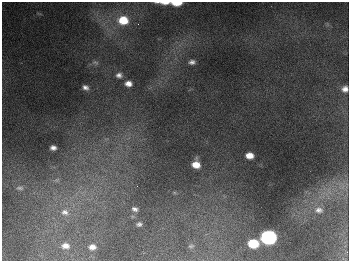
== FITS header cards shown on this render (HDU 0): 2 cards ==
NAXIS1  =                  347
NAXIS2  =                  259

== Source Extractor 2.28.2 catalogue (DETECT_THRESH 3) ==
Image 347 x 259 px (HDU 0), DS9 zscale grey, 1 PNG px = 1 image px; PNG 351 x 263 px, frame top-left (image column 1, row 259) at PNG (2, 2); no overlay
Background 680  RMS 50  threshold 150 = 3 sigma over >= 5 px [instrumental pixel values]
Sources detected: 24; all 24 listed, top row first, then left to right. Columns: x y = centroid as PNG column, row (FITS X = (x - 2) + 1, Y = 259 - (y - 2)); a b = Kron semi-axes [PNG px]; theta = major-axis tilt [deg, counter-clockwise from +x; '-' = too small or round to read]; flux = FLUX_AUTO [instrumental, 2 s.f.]
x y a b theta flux
165 3 16 3 -1 2.9e+04
177 3 8 4 0 7.5e+04
123 20 12 10 -6 9.2e+04
138 24 2 2 - 2.3e+03
95 62 10 6 -13 1.0e+04
192 62 7 5 2 1.2e+04
119 75 8 7 - 1.4e+04
128 84 7 6 - 2.2e+04
85 87 6 5 - 1.3e+04
345 89 7 7 - 1.9e+04
53 148 6 5 - 1.4e+04
249 155 7 6 - 3.4e+04
196 164 7 7 - 4.2e+04
57 180 8 6 20 9.1e+03
20 188 10 5 -4 9.2e+03
135 209 9 6 -17 1.3e+04
319 210 12 9 -2 2.2e+04
65 212 13 10 -21 3.1e+04
139 224 6 4 10 8.6e+03
268 237 9 7 0 1.1e+06
253 243 8 6 -3 1.2e+05
65 246 9 7 -4 2.2e+04
191 246 7 4 1 5.2e+03
92 247 6 5 - 1.9e+04
At the frame edge (FLAGS 8, measured only in part): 3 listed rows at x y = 165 3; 177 3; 345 89